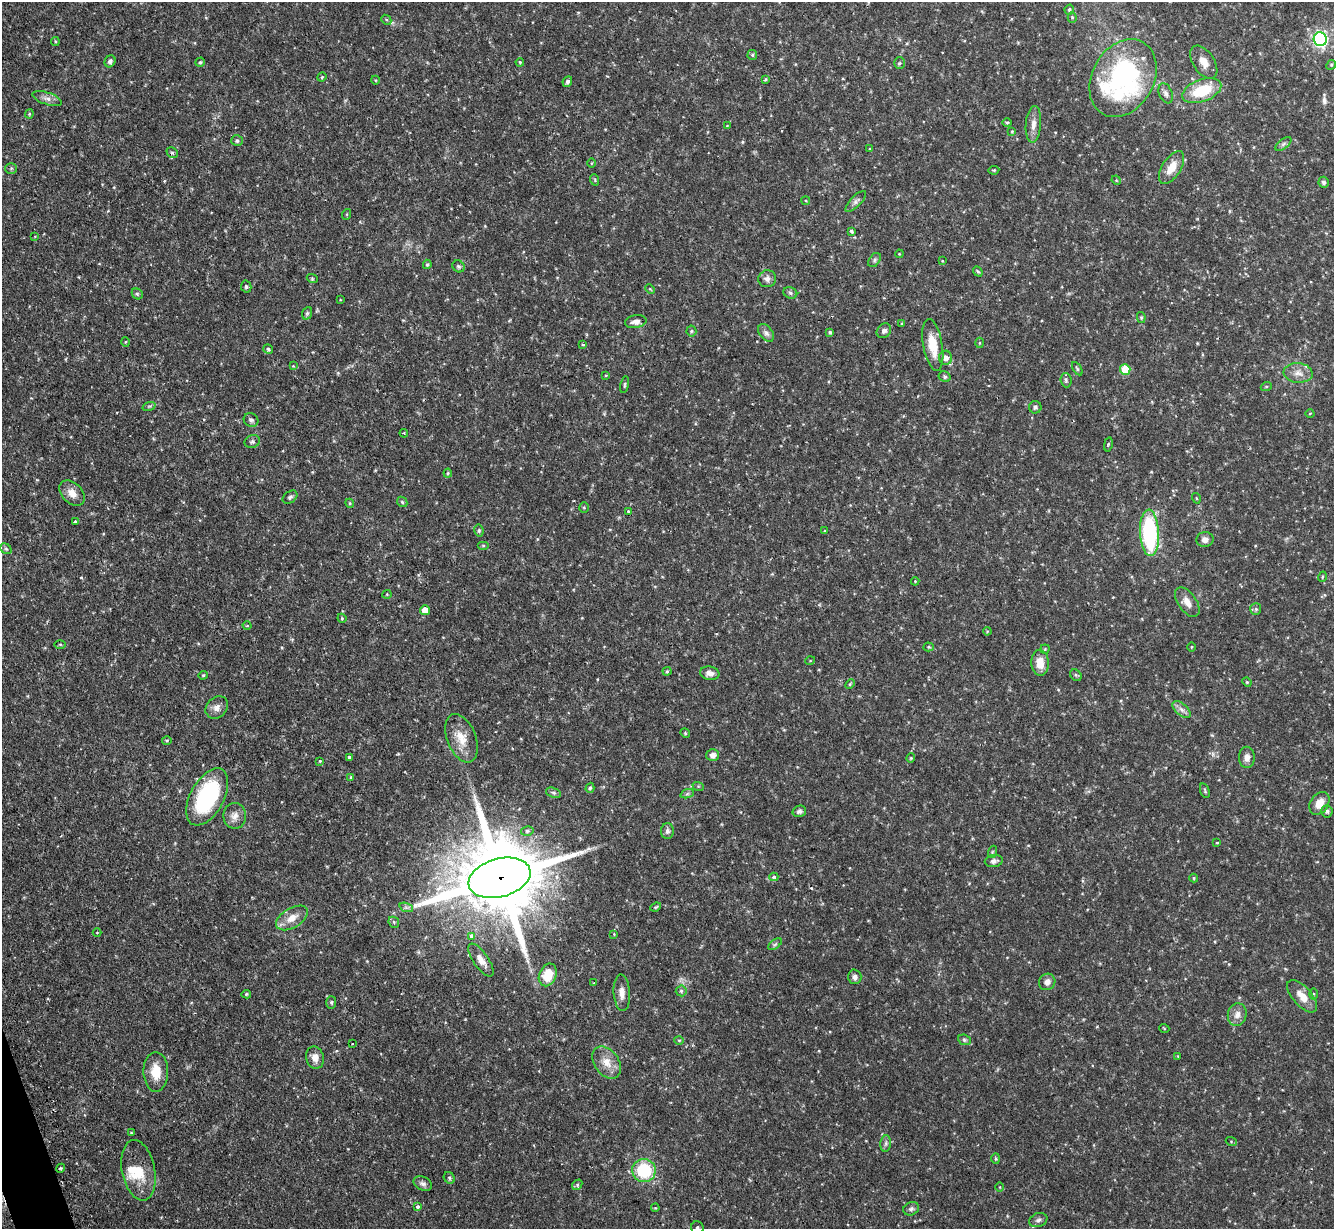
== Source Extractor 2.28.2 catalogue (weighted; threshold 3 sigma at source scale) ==
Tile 7 of 4 x 4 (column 3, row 2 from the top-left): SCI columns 2700-4031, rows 2627-3853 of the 5400 x 5380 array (HDU 1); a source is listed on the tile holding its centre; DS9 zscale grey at full resolution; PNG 1336 x 1231 px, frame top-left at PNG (2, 2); each listed source drawn as its Kron ellipse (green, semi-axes under 4 px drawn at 4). Shown black and unused: <1% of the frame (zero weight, under 2 of 3 exposures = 4% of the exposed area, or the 3 px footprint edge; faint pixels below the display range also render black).
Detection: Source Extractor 2.28.2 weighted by HDU 2 'WHT'; one run over the whole footprint, this tile lists its part. Background 0.0818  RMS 0.0055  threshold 0.025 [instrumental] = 3 sigma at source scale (4.5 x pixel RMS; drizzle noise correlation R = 1.50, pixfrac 1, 0.05/0.05 arcsec/px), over >= 5 px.
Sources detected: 198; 3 cosmic-ray / hot-pixel residue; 1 long thin detection or spike segment (spike, bleed or trail) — neither listed nor drawn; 1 inside a brighter listed object's ellipse — not listed separately; the other 193 listed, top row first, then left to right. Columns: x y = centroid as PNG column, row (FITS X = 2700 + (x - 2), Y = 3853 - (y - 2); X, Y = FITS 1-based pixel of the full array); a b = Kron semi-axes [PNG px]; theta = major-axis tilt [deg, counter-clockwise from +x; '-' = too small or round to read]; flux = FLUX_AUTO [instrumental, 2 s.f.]
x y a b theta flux
1069 10 5 4 - 0.97
1072 17 5 4 - 0.67
386 20 5 4 - 0.84
1320 39 7 6 - 110
55 41 4 3 - 0.63
752 55 5 4 - 0.82
110 61 6 5 - 1.3
200 62 5 4 - 0.84
520 62 4 3 - 0.65
1204 62 18 10 -57 5.5
899 63 5 5 - 0.79
1331 65 5 4 - 0.66
322 77 4 4 - 0.68
1123 78 41 31 61 100
375 80 4 3 - 0.4
766 80 3 3 - 0.92
567 82 6 4 62 1.3
1202 91 20 11 20 21
1166 93 10 6 -68 2
47 99 15 6 -19 2.8
29 114 4 4 - 0.6
1007 122 5 3 - 0.6
1033 124 18 7 85 4.1
727 126 4 4 - 0.52
1012 131 4 3 - 0.56
237 140 6 5 - 1.2
1283 144 9 4 36 1.3
870 149 4 4 - 0.47
172 153 6 5 - 0.83
591 163 5 3 - 0.45
11 168 6 5 - 0.84
1172 168 18 9 58 7.7
994 170 5 4 - 0.58
595 180 6 3 -72 0.65
1116 180 5 4 - 0.5
1324 182 5 5 - 1.4
806 201 4 3 - 0.53
856 201 13 5 46 1.9
347 214 5 3 - 0.59
852 231 3 3 - 2.7
35 236 4 2 - 0.36
899 254 4 3 - 0.44
875 260 8 5 55 1.1
943 261 4 3 - 0.51
427 264 5 4 - 0.88
458 266 6 5 - 1
978 272 5 4 - 0.7
312 278 5 3 - 0.55
767 279 9 8 - 2.5
246 286 6 5 - 1
650 289 5 4 - 0.56
790 293 7 5 -23 1.1
137 294 6 5 - 0.88
340 300 4 3 - 0.42
307 313 6 5 - 0.87
1141 317 5 4 - 0.66
636 322 11 6 9 3
902 323 3 3 - 0.53
691 331 5 5 - 0.76
884 331 8 6 42 1.8
830 332 4 4 - 0.96
766 333 10 6 -51 2
126 342 5 3 - 0.49
979 343 5 3 - 0.56
583 345 3 3 - 1.3
933 345 26 9 -80 11
268 349 5 4 - 0.85
946 358 7 6 - 3.1
293 366 4 4 - 0.4
1077 369 7 4 -57 0.82
1125 369 5 5 - 17
1298 373 14 10 -6 4.6
606 375 4 3 - 0.51
945 377 6 5 - 1.2
1066 380 7 5 -86 1.1
625 385 8 3 79 0.96
1266 387 5 3 - 0.57
149 406 6 4 18 0.82
1035 407 6 6 - 1.2
1310 413 4 3 - 0.55
251 420 7 6 - 1.5
404 433 4 3 - 0.61
252 442 8 6 24 1.5
1108 444 7 3 78 0.62
448 473 4 4 - 0.65
72 493 15 10 -43 5.2
290 497 8 5 36 1.3
1196 498 5 3 - 0.48
402 502 6 4 -46 0.75
350 503 5 4 - 0.64
584 507 5 4 - 0.7
629 512 3 3 - 2.7
75 522 3 3 - 1.5
479 531 6 4 -79 0.87
825 531 4 3 - 0.46
1150 533 23 9 -87 60
1205 540 8 7 - 2.9
483 545 6 4 0 0.59
6 549 6 4 -42 0.88
1322 577 5 3 - 0.57
915 581 4 4 - 0.49
387 594 4 4 - 0.56
1187 602 17 9 -55 5
1256 609 6 5 - 0.92
425 610 5 5 - 5.7
342 618 5 4 - 0.6
247 626 4 3 - 0.49
987 631 4 3 - 0.46
60 644 6 4 0 0.65
929 647 5 4 - 0.71
1191 647 4 3 - 0.46
1045 649 4 4 - 0.54
810 661 5 3 - 0.42
1040 663 13 9 -87 7.3
667 671 4 4 - 0.56
710 673 9 6 -10 3.1
203 675 5 4 - 0.71
1076 675 6 5 - 0.84
1247 682 5 4 - 0.66
850 684 5 3 - 0.58
217 708 12 10 45 3.4
1182 709 11 6 -41 2.3
685 733 5 4 - 0.63
461 738 25 14 -68 9.9
167 740 5 3 - 0.65
713 755 6 6 - 2.8
349 757 3 3 - 3.9
1247 757 10 8 -87 3
911 758 4 4 - 0.5
320 761 3 3 - 0.44
351 777 4 3 - 0.58
698 786 6 4 -18 0.65
590 788 5 4 - 0.99
1205 791 7 4 -72 0.89
553 793 8 5 -20 1.1
687 794 7 4 19 1
207 797 31 17 61 59
1319 803 12 9 56 6.4
799 811 7 5 15 1.4
1327 811 6 6 - 1.1
235 816 13 11 -90 4
527 831 6 5 - 1.1
667 831 8 6 89 1.8
1217 843 3 3 - 0.49
992 852 6 4 71 0.69
994 861 9 6 7 2.1
774 877 4 4 - 1
500 878 32 19 15 9100
1194 878 4 4 - 0.61
406 907 7 4 -19 1.2
656 907 6 4 23 0.66
292 918 18 9 31 6.6
394 922 6 5 - 0.87
97 932 4 3 - 0.39
614 934 4 3 - 0.4
471 936 4 3 - 2.5
775 944 8 4 37 1
481 960 19 7 -55 4.8
548 975 12 8 67 13
855 977 7 6 - 1.9
1047 982 8 8 - 3.2
594 983 4 3 - 0.67
681 991 5 5 - 0.98
622 993 18 8 -87 4.5
246 994 5 4 - 0.79
1313 994 5 3 - 0.6
1302 996 20 9 -49 7.2
331 1002 6 5 - 0.82
1237 1015 11 9 75 3.9
1164 1028 5 3 - 0.43
679 1040 4 4 - 0.58
964 1040 6 5 - 0.95
352 1044 2 2 - 0.49
1178 1056 3 3 - 0.4
315 1058 11 9 -76 3.8
607 1062 18 12 -54 7.3
156 1072 20 12 -90 9.7
131 1133 4 3 - 0.52
1231 1141 5 3 - 0.55
886 1143 8 5 83 1.3
996 1159 5 4 - 0.72
61 1168 4 3 - 0.66
138 1170 31 16 -79 14
644 1170 12 11 - 30
449 1178 6 5 - 1
423 1184 10 6 -26 1.8
577 1185 6 4 48 0.96
1000 1187 5 3 - 0.45
417 1207 4 3 - 1.5
655 1208 4 3 - 0.47
911 1209 8 6 24 1.5
1038 1220 9 7 21 1.7
697 1228 6 6 - 1.1
Overlapping masked pixels (flux is a lower limit): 1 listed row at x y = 500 878
Isophote crosses this tile's border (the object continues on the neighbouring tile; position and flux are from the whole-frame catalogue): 1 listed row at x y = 697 1228